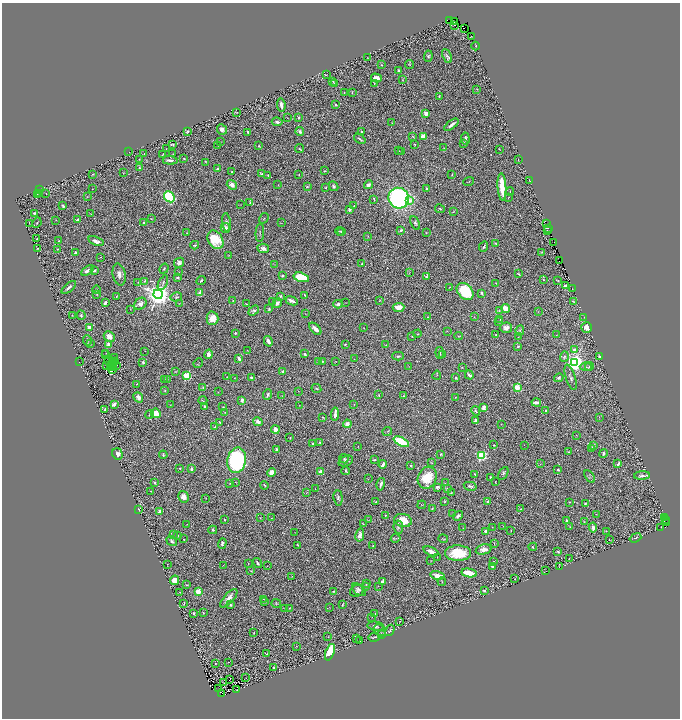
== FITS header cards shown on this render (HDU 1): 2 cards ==
NAXIS1  =                 1356
NAXIS2  =                 1432

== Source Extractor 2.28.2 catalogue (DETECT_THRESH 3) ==
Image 1356 x 1432 px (HDU 1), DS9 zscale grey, zoomed out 1/2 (1 PNG px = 2 x 2 image px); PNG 682 x 720 px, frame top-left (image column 1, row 1431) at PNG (2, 3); each listed source drawn as its Kron ellipse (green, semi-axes under 4 px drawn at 4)
Background 0.455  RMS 0.02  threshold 0.061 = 3 sigma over >= 5 px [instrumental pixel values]
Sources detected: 555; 64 cannot appear on this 1/2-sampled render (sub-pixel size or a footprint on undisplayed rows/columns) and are neither listed nor drawn; the other 491 listed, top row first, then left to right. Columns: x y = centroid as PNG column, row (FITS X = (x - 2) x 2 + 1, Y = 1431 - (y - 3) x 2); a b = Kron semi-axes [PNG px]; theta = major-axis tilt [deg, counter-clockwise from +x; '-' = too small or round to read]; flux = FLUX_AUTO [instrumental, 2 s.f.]
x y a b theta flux
450 21 2 1 - 13
454 22 2 1 - 63
455 25 2 1 - 16
464 28 2 1 - 98
472 36 3 1 - 1.9
476 46 4 2 - 3.2
428 56 6 4 85 5.2
447 56 7 4 -66 10
367 58 2 2 - 1
381 65 2 2 - 1.6
409 65 4 2 - 3.6
399 71 3 2 - 5.9
326 75 2 1 - 1.3
376 78 5 4 - 23
402 80 3 2 - 1.8
333 82 3 2 - 2.5
374 83 2 1 - 1.9
334 84 2 2 - 3.3
477 89 3 2 - 1.5
344 92 2 1 - 1.5
352 92 3 2 - 2
439 96 4 2 - 3.2
281 105 7 2 -82 24
336 105 2 2 - 6.4
236 112 2 2 - 2.4
426 113 3 3 - 22
287 118 2 1 - 1.4
299 118 3 2 - 4.7
277 122 5 3 - 11
392 123 3 2 - 1.2
451 125 8 3 38 16
222 129 5 4 - 21
188 131 3 2 - 4.8
361 131 2 2 - 4.7
248 132 3 2 - 7
300 132 4 3 - 13
413 137 4 3 - 3.2
423 137 4 3 - 41
360 139 6 2 -36 5.9
465 139 6 2 -81 8
220 142 2 1 - 1.4
464 143 4 3 - 9
414 144 3 2 - 2.4
172 145 3 2 - 4.6
217 145 3 2 - 1.8
259 146 3 2 - 4.1
444 148 3 2 - 2.2
166 149 2 1 - 1.2
299 149 5 3 - 5.7
499 149 2 1 - 2.4
399 151 2 2 - 1.3
402 151 2 2 - 1.7
129 152 2 1 - 1.8
144 154 3 2 - 1.7
163 154 3 1 - 2.6
173 154 2 1 - 1.3
184 158 2 2 - 2.5
139 159 2 1 - 2.1
170 160 7 2 -5 12
518 160 2 1 - 1.6
206 162 3 1 - 2.5
139 167 4 3 - 3.6
218 169 2 2 - 8.6
325 171 3 2 - 2.7
232 172 2 2 - 2.1
123 173 3 2 - 1.9
92 174 4 1 - 3.1
261 174 3 2 - 4.1
452 174 2 2 - 3.4
268 175 2 1 - 1.5
299 175 2 1 - 2.1
469 181 5 2 - 2.5
530 181 2 1 - 93
232 185 5 4 - 23
278 185 3 2 - 1.4
368 185 4 3 - 19
307 186 2 2 - 2.6
333 186 5 4 - 7.8
502 187 14 3 -86 110
325 188 4 3 - 4.4
427 188 3 2 - 4
39 189 3 2 - 1.2
92 189 2 1 - 1
510 191 4 2 - 2.4
40 194 2 1 - 1.2
46 194 2 1 - 1.2
38 195 3 2 - 2.7
87 197 3 2 - 1.4
169 197 6 5 - 360
508 197 2 1 - 1.4
399 198 10 10 - 930
374 199 4 2 - 4.2
409 201 4 3 - 30
250 203 4 3 - 3.5
241 205 3 2 - 1.2
63 206 3 2 - 5.3
354 206 2 2 - 2.6
440 209 5 3 - 3.5
349 210 3 2 - 11
453 211 3 2 - 2.3
34 213 3 3 - 3.7
91 214 3 1 - 1.7
264 218 5 2 - 1.8
151 219 3 2 - 2.3
56 220 2 1 - 1.3
77 220 4 2 - 5.3
144 222 2 2 - 4.9
226 222 9 4 -83 11
29 223 3 1 - 1.1
37 223 5 2 - 3.7
281 223 2 2 - 1.2
415 223 7 4 -62 8.8
547 224 2 1 - 5.4
225 228 5 4 - 25
548 228 2 1 - 8.9
401 230 3 2 - 7.8
547 230 2 1 - 7.7
339 231 4 2 - 3.4
341 231 3 2 - 4.1
187 233 3 2 - 2.2
260 233 9 2 87 5.1
426 233 3 2 - 2.1
368 236 3 2 - 2.7
36 239 2 1 - 1.2
215 240 10 7 -57 120
58 241 2 1 - 1.7
96 241 8 4 -20 17
553 242 2 1 - 3.3
495 243 4 2 - 2.8
195 245 4 3 - 5.3
484 247 6 2 66 6
37 248 3 2 - 3.6
263 248 6 4 -10 17
57 249 2 2 - 3
542 252 3 2 - 4.1
75 253 3 2 - 7.9
228 255 2 2 - 1.6
101 257 2 2 - 1.3
560 261 2 1 - 0.0081
179 263 5 4 - 11
275 264 3 2 - 2.2
362 264 2 2 - 5.6
164 269 5 3 - 4.2
87 270 7 2 34 11
94 270 3 2 - 7.1
179 272 2 2 - 1.7
409 273 3 2 - 1.7
519 274 4 2 - 4
119 275 11 6 -79 21
282 276 3 2 - 5.9
301 277 8 4 -16 140
426 277 2 2 - 18
177 278 3 2 - 6.4
543 279 2 1 - 2.8
558 280 4 2 - 2.7
145 281 4 3 - 4.8
201 281 5 3 - 6.5
138 282 2 2 - 1.6
163 283 8 3 63 6.3
496 283 3 2 - 2.2
565 286 3 2 - 6.4
69 287 9 3 40 16
450 287 2 1 - 1.7
572 289 2 1 - 3.3
97 290 4 3 - 3.8
465 291 10 7 -46 190
200 293 2 2 - 38
482 293 3 2 - 8.5
97 294 3 2 - 2
158 294 5 4 - 5600
305 295 3 2 - 3.2
116 296 3 2 - 2.6
280 296 3 2 - 6.6
176 297 6 4 13 7.2
379 300 3 2 - 2.1
233 301 4 3 - 3.4
292 301 6 2 -23 20
574 301 4 1 - 3.3
273 302 3 2 - 3.9
105 303 4 3 - 13
277 303 5 4 - 12
345 303 2 2 - 0.92
140 304 7 5 42 17
179 304 2 1 - 1
246 304 2 1 - 2.4
338 304 4 3 - 14
398 307 6 4 5 37
130 309 2 1 - 1
269 309 3 2 - 6.7
506 309 4 4 - 44
254 311 6 4 35 10
499 311 3 2 - 2.8
538 311 3 2 - 1.3
305 313 2 1 - 1.1
72 315 2 2 - 2.3
81 315 5 3 - 4.4
427 317 2 2 - 2.5
474 317 2 2 - 1.6
584 317 3 2 - 1.9
212 318 7 6 - 42
500 319 2 1 - 1.4
499 321 3 2 - 1.9
89 327 2 2 - 63
587 327 5 5 - 31
364 328 2 1 - 1.8
506 328 6 5 - 20
315 329 7 3 -46 26
520 330 5 3 - 6.5
447 331 2 2 - 1.3
235 333 2 2 - 8.2
417 334 4 2 - 2.4
496 335 2 1 - 2.5
556 335 2 2 - 1.3
109 336 6 5 - 32
412 336 2 2 - 2.8
459 336 4 2 - 2.6
518 337 2 2 - 1.2
87 341 5 2 - 7.2
268 341 5 3 - 18
90 343 3 3 - 2.7
345 344 3 2 - 4.2
109 345 3 3 - 30
386 345 2 2 - 1.5
518 347 3 3 - 4.6
575 350 3 2 - 41
145 351 2 1 - 1.2
247 351 3 1 - 1.5
106 353 3 2 - 0.63
440 353 6 2 -83 5.2
209 354 5 3 - 28
305 354 2 2 - 17
106 355 2 2 - 1
442 355 2 2 - 1.6
398 356 6 3 1 6.7
564 357 5 4 - 8.9
600 357 3 2 - 8.3
114 358 2 1 - 4.2
239 358 4 2 - 19
354 359 2 1 - 0.91
109 360 2 2 - 2.6
112 361 4 1 - 0.65
322 361 2 2 - 4
336 361 3 2 - 1.7
79 362 2 1 - 62
115 362 2 1 - 4
143 362 3 3 - 8.8
318 362 2 2 - 1.4
575 362 4 4 - 3000
198 363 5 1 - 1.9
107 365 3 3 - 0.45
112 366 2 1 - 0.91
117 366 2 1 - 1.8
589 366 4 2 - 5.1
113 367 2 2 - 4.2
409 367 2 1 - 0.76
462 367 2 1 - 1
586 367 6 3 -5 5.6
110 368 2 1 - 1.6
113 369 2 1 - 5.5
175 371 3 3 - 2.4
283 371 3 3 - 6.3
437 375 4 3 - 3.4
469 375 5 2 - 11
187 376 3 3 - 340
227 377 2 1 - 1.9
251 377 3 2 - 9.4
571 377 13 5 -73 15
234 378 3 2 - 1.4
456 378 2 2 - 13
559 378 5 4 - 7.1
164 379 2 2 - 1.6
167 379 3 2 - 2.1
137 384 2 1 - 1.4
203 387 3 3 - 3.2
517 387 3 3 - 240
316 388 5 2 - 3.9
165 391 4 2 - 3.3
298 391 2 1 - 0.87
218 392 2 1 - 2.2
268 394 5 3 - 7.9
379 395 3 2 - 4.2
282 396 3 2 - 1.3
403 396 3 2 - 3
138 397 5 4 - 21
455 397 2 2 - 2.3
242 400 3 3 - 13
203 401 4 2 - 3
536 403 5 2 - 17
114 404 3 2 - 27
354 404 2 2 - 1.1
171 405 2 1 - 1.2
299 405 2 2 - 1.1
204 406 4 3 - 3.9
223 407 4 3 - 3.2
484 407 4 2 - 21
104 410 4 2 - 3.7
476 411 5 3 - 5.8
546 411 3 3 - 7.2
225 412 3 2 - 2.4
156 413 5 4 - 39
150 414 4 2 - 3.8
335 414 6 2 82 18
323 417 3 2 - 2.4
599 417 3 2 - 2.3
475 421 4 2 - 7.7
220 422 3 2 - 4.5
258 422 5 4 - 14
347 424 4 3 - 26
501 424 3 2 - 1.1
215 427 3 2 - 11
275 429 4 3 - 38
387 431 5 2 - 2.3
577 435 3 1 - 1.3
290 438 2 2 - 1.8
401 442 8 4 -25 170
313 443 2 2 - 12
320 443 3 3 - 5.1
494 445 4 3 - 2.9
524 445 2 1 - 0.88
593 445 4 4 - 8.2
358 446 2 1 - 1.6
592 448 2 2 - 14
276 449 3 2 - 11
569 452 4 3 - 3.9
117 454 6 5 - 16
441 454 3 3 - 4.5
603 454 4 3 - 7.4
163 455 4 2 - 4.3
481 456 3 3 - 500
344 459 5 4 - 4.6
237 460 13 9 78 680
374 460 4 2 - 3.5
346 461 7 5 22 10
431 463 4 2 - 2.6
383 464 4 2 - 15
540 464 3 2 - 1.4
618 464 4 2 - 11
411 465 3 2 - 4.9
180 468 2 1 - 1.9
191 469 3 2 - 13
558 470 2 2 - 7.6
346 471 4 2 - 5.3
272 472 5 4 - 29
320 472 4 3 - 21
475 474 2 2 - 3.3
503 474 7 3 60 5.8
590 476 7 4 -56 5.5
642 476 8 3 3 9.8
490 477 2 2 - 2.6
427 478 11 9 64 130
368 479 3 2 - 1.5
236 482 2 1 - 1.4
495 482 3 1 - 1.4
155 483 3 2 - 7.4
445 483 3 2 - 1.9
229 484 3 2 - 2.7
381 484 6 2 75 10
264 485 4 2 - 4.2
470 486 6 3 -13 12
437 487 4 3 - 8.2
315 489 2 2 - 1.4
448 489 3 2 - 6.9
151 491 2 2 - 1.7
307 492 3 2 - 2.3
451 493 2 2 - 2.4
183 497 6 5 - 28
205 498 2 1 - 1.5
338 498 7 4 -84 9.1
445 501 2 2 - 3.1
376 502 2 2 - 4.8
488 502 3 3 - 6.6
569 502 2 2 - 2.3
585 503 3 2 - 4.7
422 505 4 1 - 1.6
139 509 3 2 - 3.5
432 509 2 2 - 4.2
520 509 2 2 - 2.3
159 511 3 3 - 12
453 514 3 2 - 2
596 514 2 1 - 1.1
386 515 3 2 - 3.1
458 516 5 3 - 9.5
665 517 2 2 - 32
260 518 2 2 - 2.4
271 518 3 2 - 1.7
666 519 2 1 - 19
224 520 2 2 - 4.2
369 520 4 3 - 4.4
403 521 9 6 -11 72
566 521 3 2 - 9.2
584 522 3 3 - 4
665 522 3 2 - 14
667 522 3 2 - 9
187 524 2 1 - 2.2
363 524 2 2 - 1.6
503 526 3 2 - 1.2
398 527 7 5 -83 9
492 527 2 1 - 1
570 527 3 2 - 1.9
660 527 3 1 - 5.6
463 528 2 2 - 1.5
593 528 5 3 - 20
213 530 4 3 - 5.2
511 530 2 1 - 1.7
485 531 4 3 - 9.6
606 531 3 2 - 1.4
294 532 2 1 - 1.1
173 534 3 2 - 2.2
360 535 6 4 78 21
178 536 2 1 - 1.8
396 538 5 2 - 3.6
635 538 6 2 20 3.5
183 539 3 2 - 1.1
443 539 5 2 - 2.7
609 540 2 1 - 1.2
172 541 6 3 -39 9.4
222 544 5 4 - 9.1
494 544 3 2 - 3
298 545 4 2 - 4.4
373 546 2 2 - 2.4
533 547 4 3 - 4.5
483 549 8 5 13 22
431 551 8 3 -22 22
558 552 4 3 - 4.9
458 553 13 7 0 130
437 557 2 1 - 1.3
569 558 2 1 - 1.9
431 561 2 2 - 0.97
493 562 2 2 - 3
248 563 2 1 - 1.2
257 563 5 2 - 6.9
167 564 2 1 - 1.6
223 565 3 2 - 1.3
267 566 2 1 - 1.1
492 566 2 2 - 17
559 566 4 1 - 1.2
251 571 3 2 - 2.8
546 571 2 2 - 1.3
469 573 7 3 -11 84
292 576 2 2 - 1.3
437 576 7 4 -13 36
515 579 3 2 - 2.2
175 580 5 4 - 46
442 581 4 3 - 3.6
382 582 2 2 - 57
367 583 3 2 - 3.7
186 585 3 3 - 2.7
366 586 2 2 - 3.5
378 586 3 2 - 1.9
359 590 8 5 -40 11
198 591 3 2 - 150
333 591 2 2 - 3
357 591 7 5 24 12
484 591 4 3 - 8.3
180 592 3 2 - 2.4
229 598 11 5 48 28
263 599 3 2 - 1.8
264 602 3 3 - 2.7
276 603 5 3 - 3.2
184 604 4 2 - 2.2
230 605 3 3 - 4.9
342 605 4 2 - 2.8
285 608 2 2 - 1.4
289 608 3 3 - 3.3
330 608 3 1 - 1.1
194 613 3 2 - 6
203 613 2 2 - 2.6
375 613 3 2 - 2.8
372 617 2 1 - 0.92
400 621 2 1 - 0.99
376 626 9 4 -10 12
380 630 7 5 -46 9.3
390 630 6 3 58 4.1
254 633 2 2 - 2.5
381 634 3 2 - 3.5
328 636 2 1 - 0.94
374 637 6 2 4 7.1
356 638 3 2 - 1.7
360 640 2 1 - 1.8
297 646 3 2 - 1.6
330 652 9 4 71 140
267 654 3 2 - 3.3
228 662 2 1 - 1.1
215 664 2 2 - 2.1
273 667 2 2 - 3
245 678 3 1 - 1.5
229 680 2 1 - 41
223 682 3 1 - 1.4
219 689 2 1 - 3
237 690 2 1 - 1.2
222 693 2 1 - 17
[64 sub-pixel or undisplayed-footprint detections neither listed nor drawn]